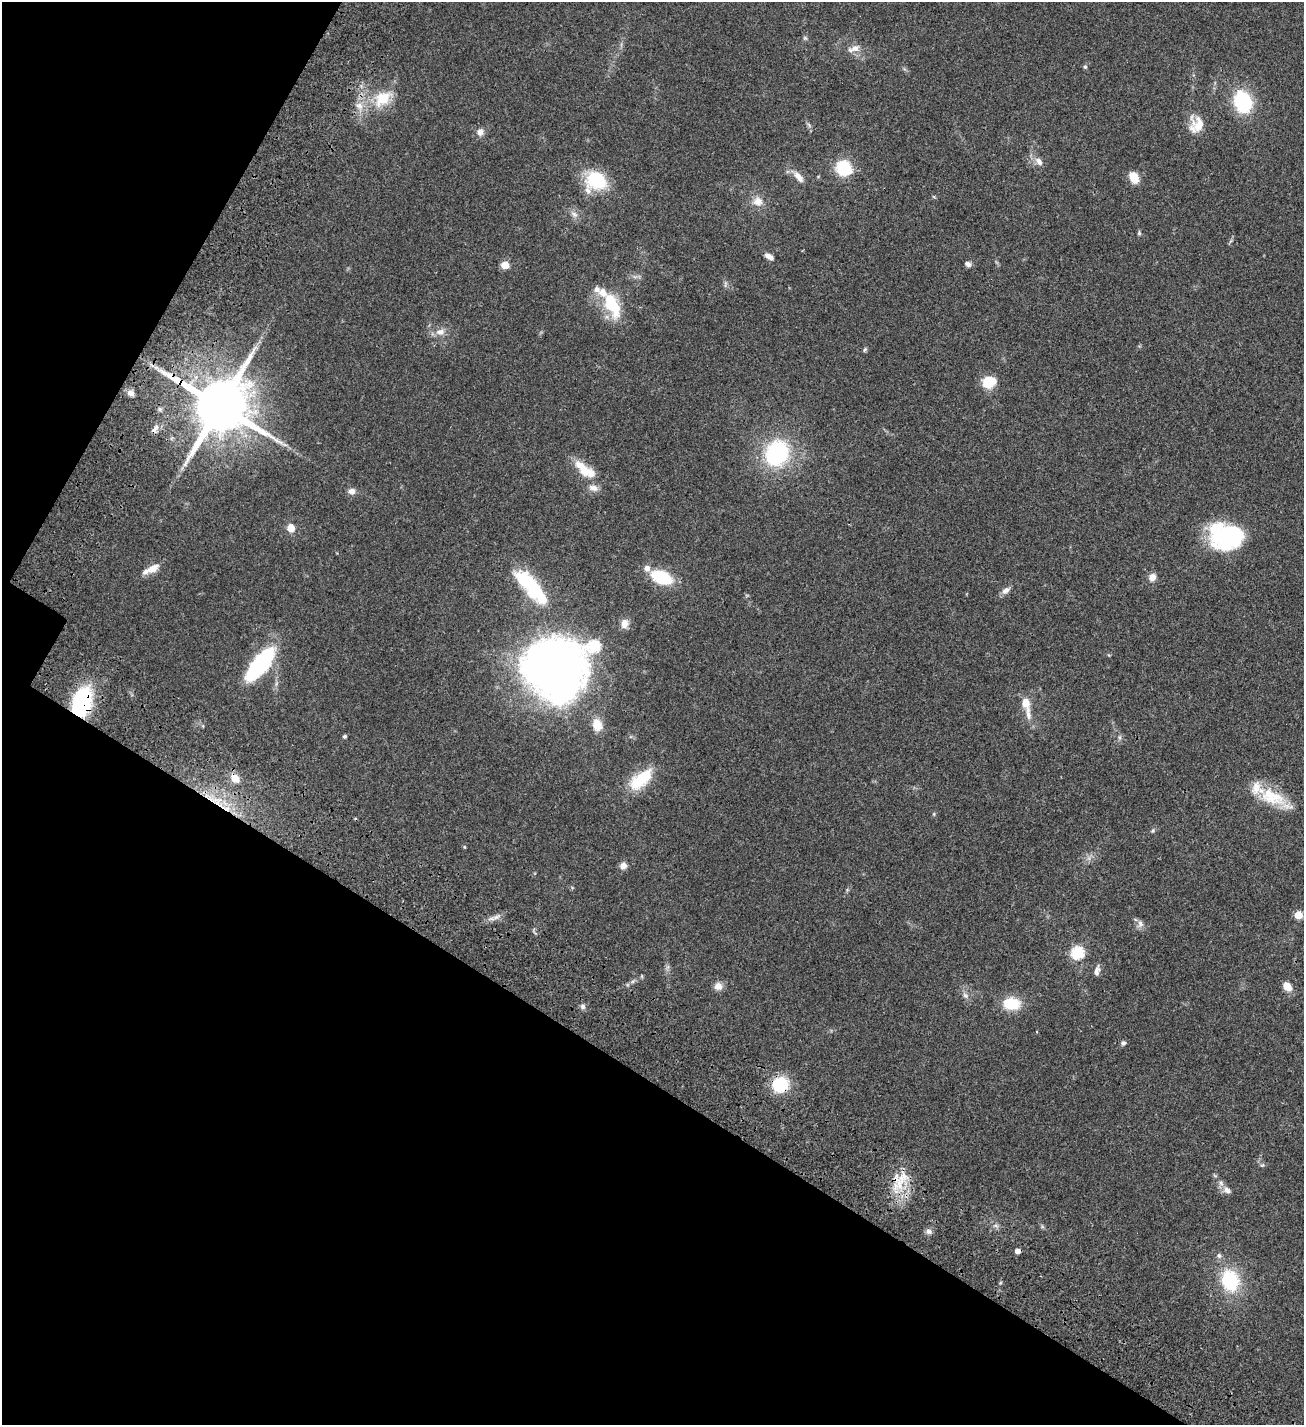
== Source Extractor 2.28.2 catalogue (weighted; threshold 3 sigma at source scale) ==
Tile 9 of 4 x 4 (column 1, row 3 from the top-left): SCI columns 384-1685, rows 1631-3053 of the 6104 x 6102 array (HDU 1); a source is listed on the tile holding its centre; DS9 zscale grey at full resolution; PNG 1306 x 1427 px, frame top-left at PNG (2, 2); no overlay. Shown black and unused: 30% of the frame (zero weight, under 3 of 4 exposures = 13% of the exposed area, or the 3 px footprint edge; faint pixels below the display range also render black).
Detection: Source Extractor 2.28.2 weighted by HDU 2 'WHT'; one run over the whole footprint, this tile lists its part. Background 0.0821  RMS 0.0062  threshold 0.0277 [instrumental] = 3 sigma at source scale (4.5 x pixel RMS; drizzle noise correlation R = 1.50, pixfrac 1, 0.05/0.05 arcsec/px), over >= 5 px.
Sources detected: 82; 1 inside a brighter object's white glare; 2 cosmic-ray / hot-pixel residue — not listed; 8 inside a brighter listed object's ellipse — not listed separately; the other 71 listed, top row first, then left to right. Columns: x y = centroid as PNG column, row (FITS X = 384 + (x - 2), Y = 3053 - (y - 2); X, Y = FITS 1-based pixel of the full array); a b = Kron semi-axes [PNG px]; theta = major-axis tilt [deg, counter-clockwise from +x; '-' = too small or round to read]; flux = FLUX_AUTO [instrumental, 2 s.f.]
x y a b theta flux
805 38 6 4 -44 0.88
854 48 17 8 20 4.2
1085 67 5 5 - 1.1
383 98 26 17 38 17
1243 102 20 16 -72 40
359 106 12 8 -47 4.5
1197 125 20 16 75 11
480 132 8 8 - 3.3
1039 161 12 8 -49 3.5
843 168 12 10 -28 29
799 177 16 7 -50 4.5
1134 177 11 8 -66 9.4
596 180 17 15 -19 35
758 201 14 12 6 5.5
574 214 11 6 -42 2.5
1139 233 6 5 - 0.91
769 256 10 5 -27 3.1
968 264 8 6 -29 2
505 265 5 5 - 15
612 304 38 16 -66 23
440 332 12 9 12 4.1
865 349 7 4 59 0.84
989 382 15 12 20 12
130 393 9 7 -29 2.8
220 406 17 15 -26 4700
155 429 14 6 59 2.6
777 453 22 19 61 62
583 468 30 13 -46 13
352 491 8 7 - 3
291 528 8 7 - 5.8
1227 536 31 24 16 66
153 568 16 8 30 6.3
647 568 7 6 - 3.5
662 577 16 9 -22 36
1152 577 9 8 - 3.8
532 587 54 17 -49 42
1006 590 12 8 37 2.8
624 623 12 9 78 3.8
260 664 28 11 51 82
555 670 57 50 -37 420
82 703 24 14 75 58
1026 703 9 8 - 7.7
1028 714 22 7 -85 5.2
597 725 13 10 -71 8.9
344 736 5 5 - 0.81
235 778 11 8 -50 7
641 779 32 15 41 21
1272 797 38 19 -22 21
934 814 5 5 - 0.71
464 847 4 4 - 0.61
623 866 8 7 - 3.4
1298 915 5 5 - 16
496 917 11 4 33 2.1
1140 924 10 8 -87 2.5
1077 953 6 6 - 59
1097 971 13 6 74 2.8
642 976 6 4 72 0.64
718 986 9 9 - 4.3
1287 987 9 7 -54 6.7
965 995 9 6 -41 1.8
1012 1004 15 11 -3 20
583 1006 7 6 - 1.7
1123 1043 7 6 - 1.4
780 1084 15 14 - 26
1262 1165 7 4 32 0.81
900 1183 23 11 84 15
1227 1190 11 8 -31 3
996 1226 6 4 -19 1.2
928 1231 8 7 - 2
1219 1255 6 6 - 1.7
1230 1280 21 16 -74 35
Overlapping masked pixels (flux is a lower limit): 6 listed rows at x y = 220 406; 155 429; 82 703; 235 778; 780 1084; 900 1183